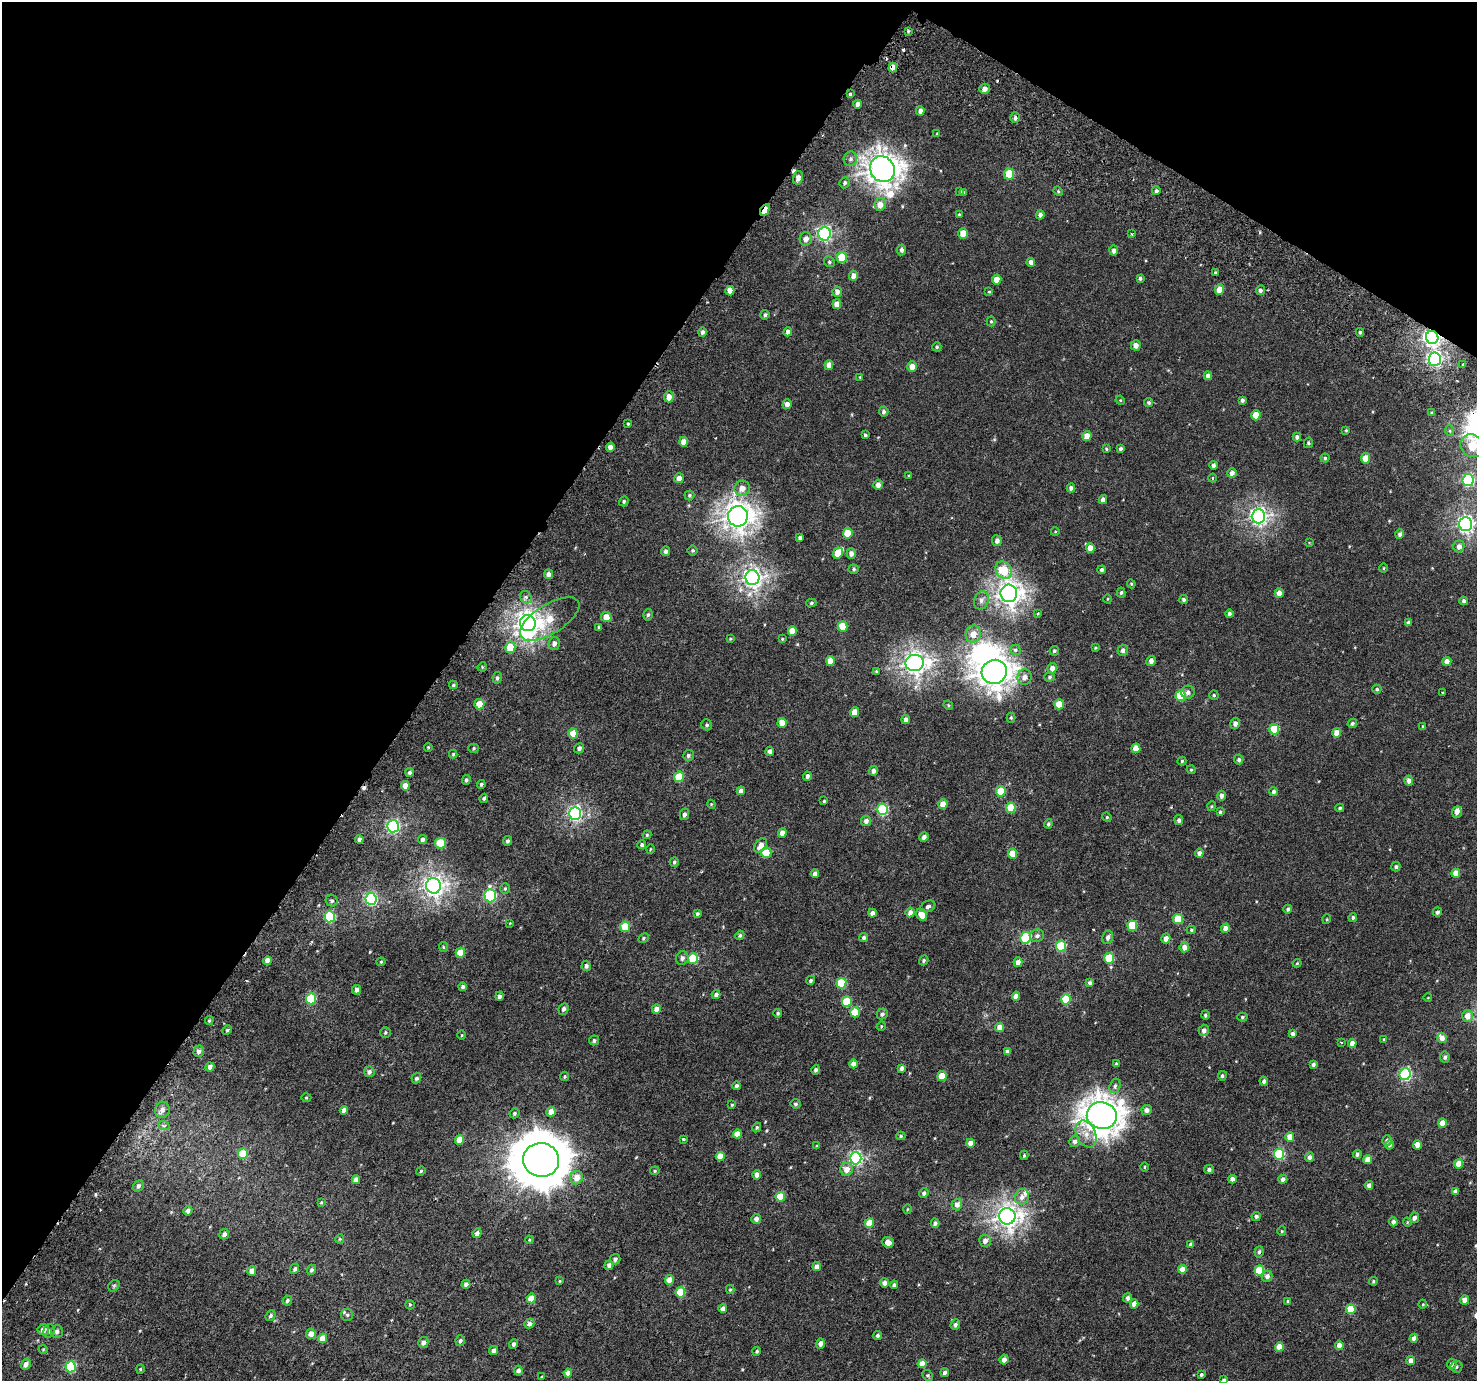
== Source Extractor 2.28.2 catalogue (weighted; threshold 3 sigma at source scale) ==
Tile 2 of 4 x 4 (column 2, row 1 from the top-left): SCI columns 1550-3024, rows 4476-5854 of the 6041 x 6121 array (HDU 1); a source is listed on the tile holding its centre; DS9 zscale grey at full resolution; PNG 1479 x 1383 px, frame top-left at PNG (2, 2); each listed source drawn as its Kron ellipse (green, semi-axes under 4 px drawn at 4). Shown black and unused: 34% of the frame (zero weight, under 3 of 6 exposures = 5% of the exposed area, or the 3 px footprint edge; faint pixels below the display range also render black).
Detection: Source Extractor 2.28.2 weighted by HDU 2 'WHT'; one run over the whole footprint, this tile lists its part. Background 2.94e-04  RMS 0.0013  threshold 0.00512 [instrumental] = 3 sigma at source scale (4.09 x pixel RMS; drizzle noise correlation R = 1.36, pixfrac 0.8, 0.0396/0.0396 arcsec/px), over >= 5 px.
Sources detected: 460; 2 inside a brighter object's white glare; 3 cosmic-ray / hot-pixel residue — neither listed nor drawn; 4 inside a brighter listed object's ellipse — not listed separately; the other 451 listed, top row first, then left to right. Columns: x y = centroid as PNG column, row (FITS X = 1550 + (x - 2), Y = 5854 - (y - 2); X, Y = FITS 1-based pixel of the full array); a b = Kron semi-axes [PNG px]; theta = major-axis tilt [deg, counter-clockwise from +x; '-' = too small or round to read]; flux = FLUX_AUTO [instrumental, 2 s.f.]
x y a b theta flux
908 31 4 3 - 0.13
893 68 5 4 - 1.1
984 89 5 5 - 0.62
850 94 4 4 - 0.15
858 104 4 4 - 0.57
920 111 5 4 - 0.49
1015 118 5 4 - 0.26
937 134 4 4 - 0.094
850 159 7 6 - 0.34
882 169 13 12 - 110
1009 174 5 5 - 3.5
798 178 7 5 77 0.63
845 183 5 5 - 0.26
960 191 4 3 - 0.29
1058 191 5 4 - 0.14
1156 191 4 4 - 0.24
964 192 4 3 - 0.11
880 204 6 5 - 0.92
765 210 6 3 60 1.9
959 214 4 3 - 0.1
1040 215 4 4 - 0.36
963 233 5 4 - 1.7
824 234 6 6 - 20
1131 234 3 3 - 0.14
806 239 7 6 - 0.61
902 250 5 4 - 0.3
1114 251 5 4 - 0.38
842 258 5 5 - 3.4
829 262 6 5 - 0.18
1031 262 4 4 - 0.55
1215 273 4 3 - 0.15
853 276 5 4 - 0.63
1140 278 4 3 - 0.2
997 279 5 4 - 1.1
1219 290 5 4 - 1.3
1260 290 5 4 - 0.31
730 291 5 4 - 0.9
837 292 5 5 - 0.52
989 292 3 3 - 0.12
837 304 5 4 - 0.88
765 315 5 4 - 0.22
991 321 5 4 - 0.13
702 332 4 4 - 0.27
788 332 4 4 - 0.45
1360 332 4 3 - 0.18
1432 337 6 6 - 35
1136 345 5 5 - 0.61
937 347 4 4 - 0.15
1435 359 7 6 - 19
1463 364 3 3 - 0.12
829 365 5 4 - 0.63
912 366 5 4 - 0.93
1208 376 4 4 - 0.51
860 377 4 4 - 0.1
669 397 5 5 - 0.76
1120 400 5 4 - 0.098
1242 400 4 3 - 0.25
1149 403 5 4 - 0.18
787 404 5 4 - 0.59
884 412 5 5 - 0.27
1432 413 4 3 - 0.15
1256 415 5 4 - 1.4
628 424 4 4 - 0.14
1346 430 3 3 - 0.097
1450 431 5 3 - 0.12
865 435 3 3 - 0.2
1087 436 5 4 - 1.2
1297 437 4 4 - 0.31
684 442 5 4 - 0.9
1308 443 5 4 - 0.2
1472 446 12 11 - 3.3
610 447 4 4 - 0.59
1106 449 4 3 - 0.12
1121 449 4 4 - 0.26
1325 458 4 4 - 0.17
1366 458 5 4 - 1.4
1213 465 4 4 - 0.42
1232 473 5 4 - 0.45
909 476 3 3 - 0.1
679 478 5 5 - 0.71
1212 478 4 3 - 0.1
1468 480 6 5 - 12
878 485 5 4 - 0.57
742 488 8 7 - 0.81
1071 488 4 4 - 0.35
689 495 5 5 - 0.17
1103 500 4 4 - 0.45
624 501 5 4 - 0.19
738 516 10 10 - 91
1258 516 7 6 - 36
1466 524 7 6 - 33
1055 532 4 3 - 0.091
848 533 5 5 - 2.5
1400 534 5 4 - 0.33
800 538 4 3 - 0.32
997 541 5 5 - 0.44
1309 542 4 2 - 0.075
1459 546 6 5 - 0.56
1090 548 5 4 - 1.1
692 550 5 5 - 0.15
665 551 5 4 - 0.3
838 553 6 5 - 2.1
851 553 5 4 - 0.55
1383 568 5 3 - 0.1
854 569 5 4 - 0.18
1004 570 9 7 -52 3.3
1102 570 4 3 - 0.24
548 574 5 4 - 0.49
752 578 7 7 - 47
1131 584 4 4 - 0.13
1009 593 9 8 - 72
1121 593 5 4 - 0.19
1279 593 5 4 - 0.71
526 597 6 5 - 0.3
1108 599 4 3 - 0.086
1184 599 4 4 - 0.25
981 600 9 7 66 0.49
1464 601 4 4 - 0.25
811 603 5 4 - 0.17
1037 613 4 3 - 0.12
1229 614 4 4 - 0.3
648 615 6 4 73 0.19
606 617 5 5 - 1
550 619 33 14 32 2.5
528 623 8 7 - 72
1408 623 4 4 - 0.37
842 626 5 5 - 2.1
599 627 3 3 - 0.18
792 631 5 4 - 1.3
973 634 8 7 - 1.1
730 639 4 4 - 0.11
782 639 4 3 - 0.1
554 643 6 5 - 0.43
510 647 6 5 - 2.2
1095 648 3 3 - 0.12
1015 650 5 5 - 0.27
1123 650 5 5 - 0.36
1054 651 5 4 - 0.19
830 661 5 4 - 1.4
1151 661 5 4 - 0.57
1447 661 4 4 - 0.66
914 663 9 8 - 62
482 667 5 4 - 0.11
1052 668 5 4 - 0.67
877 671 3 3 - 0.16
994 672 12 12 - 110
1024 677 8 7 - 0.7
1050 677 5 4 - 0.19
497 678 6 4 79 0.23
453 685 4 4 - 0.16
1377 689 4 4 - 0.17
1188 692 7 6 - 0.42
1442 693 4 2 - 0.092
1214 695 4 4 - 0.16
1180 696 5 5 - 4.5
480 704 5 5 - 1.4
1059 704 5 4 - 2.1
948 705 5 4 - 0.12
855 712 5 4 - 1.2
1011 718 5 4 - 0.13
906 720 4 4 - 0.44
782 723 5 4 - 1.8
1235 723 6 5 - 0.49
1352 723 5 4 - 0.24
707 725 6 5 - 0.22
1423 726 4 3 - 0.12
1274 729 5 5 - 4
1337 733 5 4 - 1.1
573 734 5 4 - 1.8
428 747 4 2 - 0.083
474 748 5 4 - 0.16
579 748 5 5 - 0.29
1136 748 5 4 - 1.3
770 751 4 4 - 0.44
453 754 4 4 - 0.12
688 755 5 5 - 0.28
1239 759 5 4 - 0.24
1182 761 4 4 - 0.16
1191 770 4 4 - 0.13
874 771 5 4 - 0.48
410 772 4 4 - 0.26
807 776 4 4 - 0.33
679 777 5 5 - 3.4
466 780 5 4 - 0.21
1409 781 5 4 - 0.52
481 784 4 4 - 0.18
405 786 4 4 - 0.87
741 791 4 4 - 0.58
1001 791 5 5 - 2.9
1273 792 4 4 - 0.35
1221 796 5 4 - 0.37
484 798 4 4 - 0.22
824 801 3 3 - 0.13
711 804 4 3 - 0.095
943 804 5 4 - 1
1212 806 5 3 - 0.11
1011 808 5 5 - 2.9
1340 808 4 4 - 0.17
883 809 6 5 - 7.9
1220 812 4 3 - 0.18
1457 812 6 5 - 0.49
575 813 6 6 - 23
684 814 6 4 75 0.33
1107 817 5 4 - 0.13
1179 820 5 4 - 0.28
866 821 5 5 - 0.5
1048 824 4 4 - 0.18
393 826 6 6 - 18
782 833 5 4 - 0.96
647 835 4 4 - 0.12
924 837 4 4 - 0.48
359 839 4 4 - 0.36
423 840 4 4 - 0.36
507 841 5 4 - 0.24
441 843 5 5 - 3.9
642 845 4 4 - 0.26
760 846 8 5 55 0.79
650 849 4 3 - 0.091
766 853 5 5 - 3.1
1199 853 4 4 - 0.33
1013 854 5 4 - 1.7
674 862 5 4 - 0.18
1396 866 5 4 - 0.2
1456 873 4 4 - 1.2
815 874 4 4 - 0.5
434 886 7 7 - 51
505 889 5 5 - 0.15
490 896 7 5 -88 11
371 899 6 5 - 16
332 901 6 5 - 0.25
928 906 7 5 24 0.32
1288 909 4 4 - 0.27
910 912 5 4 - 0.58
1437 912 4 4 - 0.24
872 913 4 4 - 0.51
697 914 4 4 - 0.19
922 915 6 5 - 1.4
330 917 5 5 - 8.2
1353 917 4 4 - 0.2
1178 919 5 5 - 3.1
1327 919 5 3 - 0.098
510 923 4 4 - 0.088
1132 926 5 5 - 3.7
625 927 5 5 - 3.1
1226 928 4 4 - 0.7
1191 930 4 4 - 0.18
740 935 5 4 - 0.2
1037 936 7 6 - 0.37
1108 937 7 5 77 0.45
643 938 6 4 30 0.16
864 938 5 4 - 0.26
1025 938 5 5 - 7.7
1166 939 5 4 - 0.67
1061 946 5 5 - 6.1
443 947 5 4 - 0.13
1184 947 5 5 - 0.73
460 953 5 4 - 1.8
682 958 7 6 - 0.42
693 958 5 5 - 5.2
1109 958 5 5 - 4.6
924 960 5 4 - 0.19
268 961 4 4 - 0.83
381 962 4 4 - 0.11
1018 962 5 4 - 0.69
1297 963 4 3 - 0.12
586 966 5 4 - 0.32
811 980 4 4 - 0.19
841 983 5 5 - 4.1
1090 983 4 4 - 0.32
463 987 4 4 - 0.23
357 990 5 4 - 0.37
716 995 4 4 - 0.38
499 996 4 4 - 0.27
1016 996 4 4 - 0.69
1428 998 4 3 - 0.065
311 999 5 5 - 5.5
1066 999 5 5 - 4
847 1001 5 5 - 2.9
564 1009 6 4 65 0.31
656 1009 5 4 - 0.69
855 1012 5 5 - 1.8
778 1013 4 4 - 0.18
882 1014 6 5 - 0.28
1205 1015 4 4 - 0.21
1467 1016 6 5 - 1
1242 1017 5 4 - 0.17
209 1020 4 3 - 0.14
881 1026 5 4 - 0.13
1000 1027 4 4 - 0.93
227 1030 5 4 - 0.13
1204 1030 6 5 - 0.46
385 1032 5 5 - 0.18
1293 1034 4 3 - 0.37
462 1035 5 3 - 0.089
1442 1038 5 4 - 0.69
1384 1039 4 4 - 0.11
594 1040 5 5 - 0.23
1341 1042 4 2 - 0.084
1352 1043 4 4 - 0.81
198 1051 6 5 - 0.37
1007 1052 4 4 - 0.38
1445 1057 5 4 - 0.27
853 1064 4 4 - 0.59
1116 1064 3 3 - 0.17
1313 1064 4 3 - 0.26
210 1067 5 4 - 0.48
902 1068 4 3 - 0.33
816 1070 5 4 - 0.27
369 1072 5 5 - 0.4
1405 1074 6 5 - 13
565 1076 5 4 - 0.15
942 1076 5 4 - 2.4
1222 1076 5 4 - 0.21
416 1078 5 5 - 0.24
1264 1081 4 4 - 0.28
737 1086 4 4 - 0.28
1115 1086 7 5 71 0.28
306 1098 5 3 - 0.11
796 1104 5 5 - 0.21
732 1105 4 3 - 0.13
162 1110 8 7 - 0.47
344 1110 4 4 - 0.64
1147 1110 5 5 - 0.49
551 1112 5 4 - 1.1
515 1113 5 4 - 0.19
1102 1116 15 13 -10 150
1442 1123 4 4 - 1.2
164 1126 6 3 -18 0.16
757 1127 5 4 - 0.17
737 1134 4 4 - 1.3
1086 1134 14 9 -65 1.1
901 1136 4 4 - 0.15
1290 1137 5 4 - 1.2
683 1139 3 3 - 0.22
459 1140 5 4 - 1.4
1387 1140 5 4 - 0.35
1074 1141 6 5 - 0.35
970 1143 4 4 - 0.82
1390 1145 5 4 - 0.29
1417 1145 5 4 - 0.92
817 1146 4 3 - 0.1
243 1154 5 5 - 2.9
1279 1154 5 5 - 7.4
1357 1154 4 4 - 0.28
1024 1155 4 3 - 0.13
720 1157 4 4 - 1.1
1310 1157 5 4 - 0.43
856 1158 6 6 - 19
1368 1159 4 4 - 0.86
541 1160 18 17 - 460
1459 1164 5 4 - 1.3
1145 1167 5 3 - 0.11
847 1169 6 6 - 0.9
1209 1170 5 4 - 0.31
421 1171 5 4 - 0.14
655 1171 5 4 - 0.13
757 1175 5 4 - 0.6
577 1178 7 6 - 1.1
1232 1179 4 4 - 0.56
1283 1179 4 4 - 0.41
356 1180 4 4 - 0.62
1369 1185 4 4 - 0.49
138 1186 6 5 - 0.29
1455 1191 4 4 - 0.4
924 1193 5 4 - 0.3
780 1197 5 5 - 2.7
1022 1197 8 7 - 0.6
321 1202 4 3 - 0.11
957 1204 6 5 - 0.58
907 1209 5 3 - 0.093
188 1211 5 4 - 0.36
1007 1216 8 8 - 66
1256 1216 4 4 - 0.3
1414 1218 5 5 - 0.44
756 1219 5 4 - 0.51
1393 1222 4 4 - 0.5
1407 1222 4 3 - 0.087
869 1223 5 4 - 1.8
935 1223 4 4 - 0.33
1282 1231 5 4 - 0.13
477 1233 5 4 - 0.45
224 1234 5 5 - 0.35
340 1239 5 4 - 0.13
529 1240 4 3 - 0.11
985 1241 6 6 - 0.55
888 1242 6 5 - 0.79
1191 1244 4 4 - 0.43
1259 1252 6 4 83 0.23
615 1259 5 5 - 0.31
609 1265 5 4 - 0.39
817 1267 4 4 - 0.7
295 1269 5 4 - 0.25
1182 1269 4 4 - 0.98
311 1270 5 4 - 0.24
1259 1270 5 5 - 3.1
252 1271 5 4 - 0.76
1267 1276 5 5 - 0.46
669 1280 5 4 - 0.96
560 1281 4 3 - 0.11
1373 1281 4 3 - 0.13
884 1283 4 4 - 0.5
466 1284 4 4 - 0.42
894 1285 4 4 - 0.24
114 1286 6 5 - 0.17
730 1290 4 4 - 0.13
680 1292 5 5 - 2.8
531 1298 5 4 - 1.3
1128 1298 4 4 - 0.36
287 1300 5 4 - 0.2
1465 1300 4 4 - 0.91
1288 1301 4 3 - 0.22
1134 1304 4 4 - 0.76
1423 1304 4 3 - 0.084
410 1305 5 4 - 0.12
723 1309 4 4 - 0.49
1351 1309 5 4 - 2.5
347 1315 6 6 - 0.25
271 1316 6 4 50 0.23
529 1324 5 4 - 0.39
955 1325 5 4 - 0.3
43 1330 6 5 - 0.72
49 1331 7 5 72 0.31
57 1332 6 6 - 0.37
311 1334 5 4 - 0.83
878 1336 4 4 - 0.24
323 1338 4 4 - 1.2
1414 1338 4 4 - 0.52
460 1341 5 4 - 0.24
423 1342 5 5 - 0.46
820 1343 5 4 - 0.48
513 1344 5 4 - 0.27
1339 1345 4 4 - 0.67
1279 1347 4 4 - 1.2
43 1349 4 3 - 0.081
493 1350 4 4 - 0.44
757 1351 4 4 - 0.16
1004 1359 5 4 - 0.57
1411 1361 4 4 - 0.71
26 1364 5 4 - 0.46
922 1364 4 4 - 1.1
1452 1364 5 4 - 0.27
71 1367 5 5 - 7.5
1456 1367 6 6 - 0.19
140 1369 4 4 - 0.12
518 1371 5 4 - 0.39
568 1373 4 4 - 0.61
945 1373 4 4 - 0.32
928 1375 6 5 - 0.17
1201 1375 3 3 - 0.21
542 1377 3 3 - 0.11
1224 1380 4 3 - 0.24
Overlapping masked pixels (flux is a lower limit): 3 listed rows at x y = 893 68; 765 210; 1432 337
Isophote crosses this tile's border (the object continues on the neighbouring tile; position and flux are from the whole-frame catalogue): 3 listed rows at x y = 1472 446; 1466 524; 1224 1380